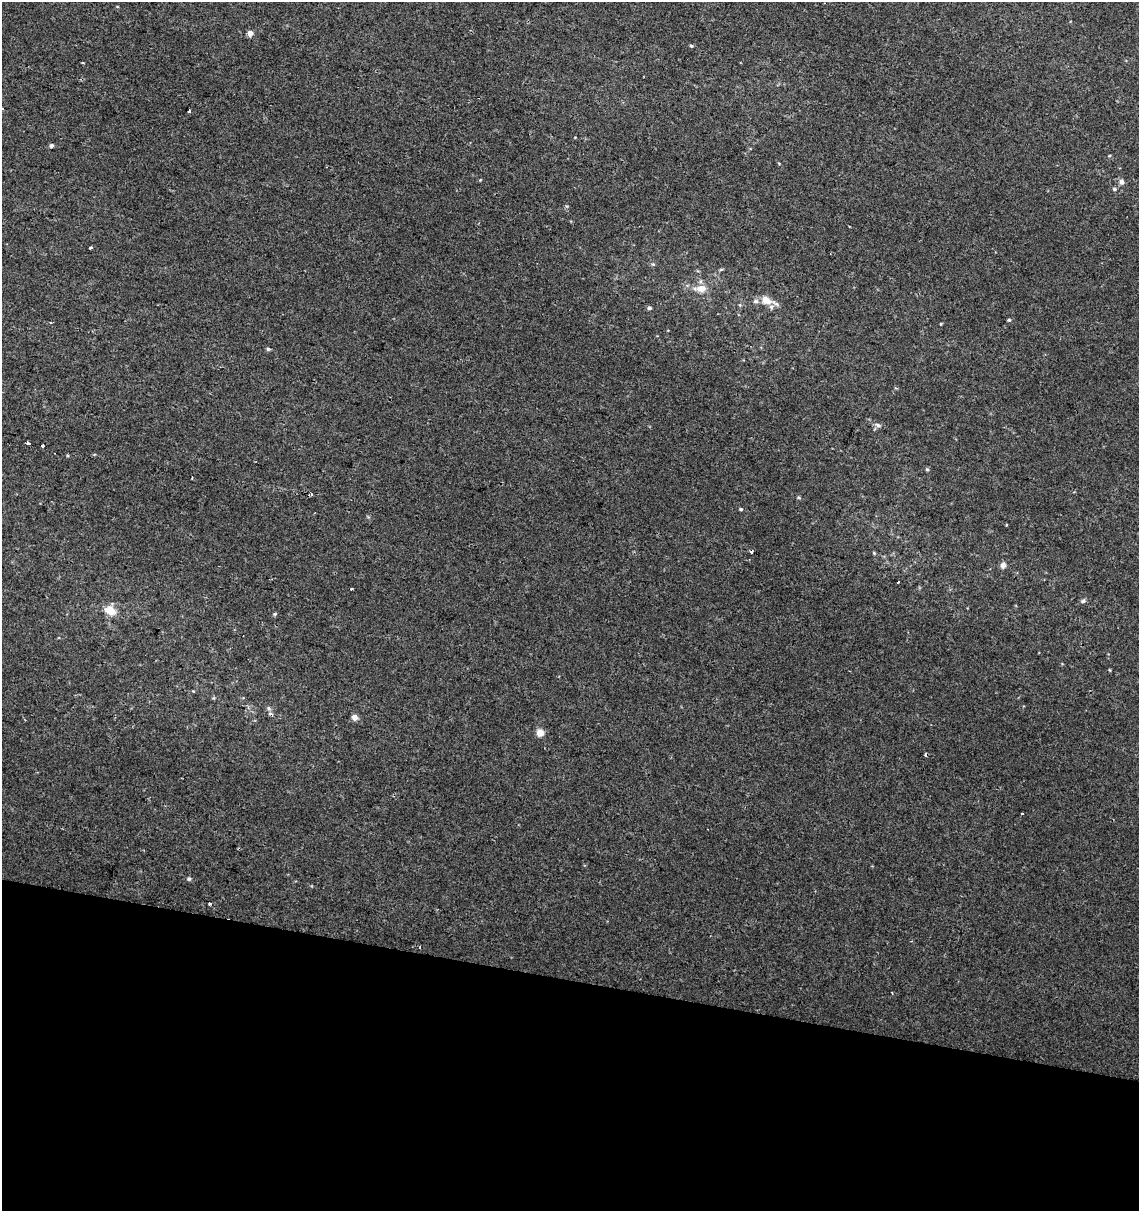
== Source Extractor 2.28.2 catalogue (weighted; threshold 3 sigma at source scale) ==
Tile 15 of 4 x 4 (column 3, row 4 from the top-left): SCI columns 2499-3635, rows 10-1218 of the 5057 x 4845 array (HDU 1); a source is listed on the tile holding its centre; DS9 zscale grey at full resolution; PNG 1141 x 1213 px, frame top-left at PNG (2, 2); no overlay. Shown black and unused: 19% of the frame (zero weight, under 2 of 3 exposures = <1% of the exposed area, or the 3 px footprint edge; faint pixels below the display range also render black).
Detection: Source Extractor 2.28.2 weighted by HDU 2 'WHT'; one run over the whole footprint, this tile lists its part. Background 0.0117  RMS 0.0051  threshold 0.0231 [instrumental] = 3 sigma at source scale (4.5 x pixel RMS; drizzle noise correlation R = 1.50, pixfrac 1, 0.0396/0.0396 arcsec/px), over >= 5 px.
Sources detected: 46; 2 cosmic-ray / hot-pixel residue — not listed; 3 inside a brighter listed object's ellipse — not listed separately; the other 41 listed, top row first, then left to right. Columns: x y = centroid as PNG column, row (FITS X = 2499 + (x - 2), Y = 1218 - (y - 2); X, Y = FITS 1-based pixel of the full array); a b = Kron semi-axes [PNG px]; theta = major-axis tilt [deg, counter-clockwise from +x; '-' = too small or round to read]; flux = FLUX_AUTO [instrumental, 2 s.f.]
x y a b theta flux
250 33 4 4 - 5.3
691 46 5 4 - 0.65
83 63 3 2 - 0.55
189 111 3 3 - 3.6
51 145 4 4 - 1.4
1109 156 4 3 - 0.42
480 180 4 3 - 0.4
1122 182 7 6 - 2.1
1114 189 6 4 -1 0.91
90 247 4 3 - 0.94
653 264 5 4 - 0.7
721 270 6 3 21 0.66
701 288 12 7 2 6.5
766 300 15 10 -22 6.2
649 308 5 5 - 1.3
1009 320 4 3 - 0.92
51 322 4 2 - 0.52
941 324 4 3 - 0.4
268 349 5 4 - 0.81
878 425 8 5 -28 1.4
28 443 4 3 - 2.6
43 445 3 3 - 3.2
927 469 5 4 - 0.73
312 494 3 3 - 72
799 498 5 3 - 0.6
741 509 4 4 - 0.69
874 553 6 3 -46 0.58
1003 565 8 6 62 2.1
898 582 3 2 - 1.6
351 589 3 3 - 2
1083 601 7 5 27 1.2
110 610 14 9 -23 7.4
275 614 5 4 - 0.74
1110 670 4 3 - 0.43
193 691 4 3 - 0.38
269 708 6 5 - 1.1
355 717 7 6 - 2.8
540 732 5 5 - 10
1022 813 3 2 - 0.46
189 879 5 4 - 0.85
209 904 3 3 - 1.6
Overlapping masked pixels (flux is a lower limit): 1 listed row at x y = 312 494